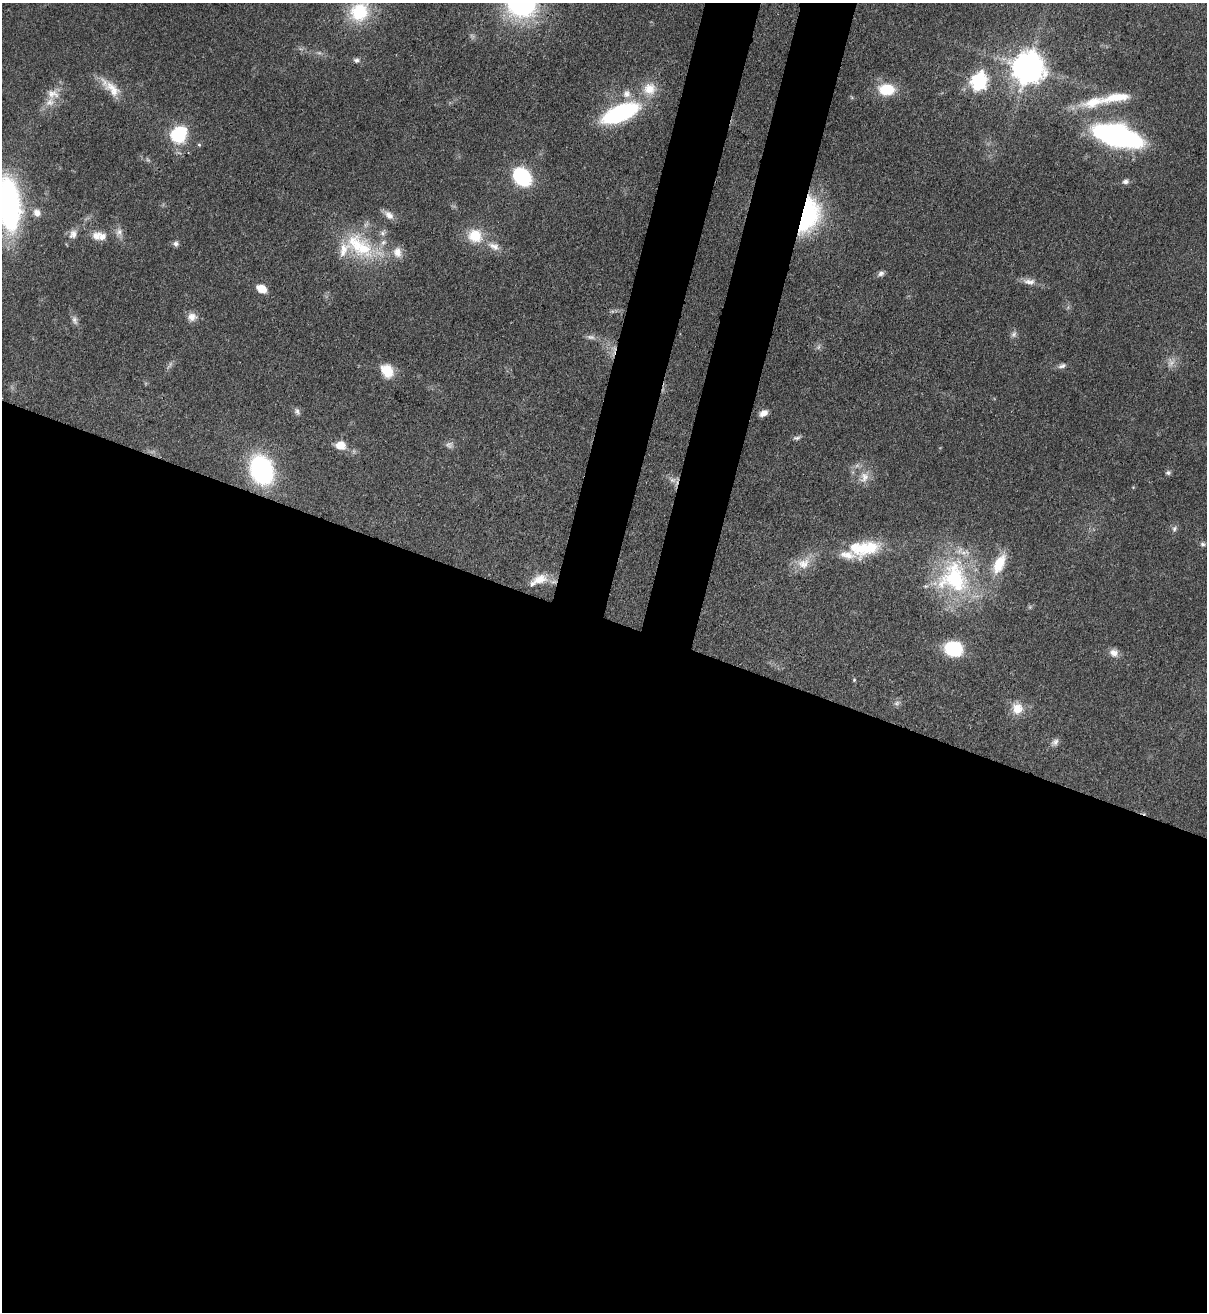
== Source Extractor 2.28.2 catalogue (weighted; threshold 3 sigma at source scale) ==
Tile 14 of 4 x 4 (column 2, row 4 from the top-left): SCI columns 1549-2753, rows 32-1341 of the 5379 x 5303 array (HDU 1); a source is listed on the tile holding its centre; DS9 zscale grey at full resolution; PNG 1209 x 1314 px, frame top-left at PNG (2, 3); no overlay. Shown black and unused: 57% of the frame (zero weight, under 3 of 4 exposures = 7% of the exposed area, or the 3 px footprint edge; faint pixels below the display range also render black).
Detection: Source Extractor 2.28.2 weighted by HDU 2 'WHT'; one run over the whole footprint, this tile lists its part. Background 0.0831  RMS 0.0039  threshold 0.0177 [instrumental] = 3 sigma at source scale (4.5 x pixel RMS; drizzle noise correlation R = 1.50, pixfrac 1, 0.05/0.05 arcsec/px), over >= 5 px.
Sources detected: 74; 5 too faint to see at this stretch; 1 inside a brighter object's white glare — not listed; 9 inside a brighter listed object's ellipse — not listed separately; the other 59 listed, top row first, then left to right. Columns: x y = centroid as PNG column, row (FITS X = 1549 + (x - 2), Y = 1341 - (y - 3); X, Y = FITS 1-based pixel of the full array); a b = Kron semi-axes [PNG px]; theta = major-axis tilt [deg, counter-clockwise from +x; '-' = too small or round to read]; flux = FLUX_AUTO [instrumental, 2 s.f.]
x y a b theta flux
521 3 31 27 -16 67
359 12 22 20 47 20
356 60 8 6 -6 1.2
1028 68 10 9 - 790
978 81 8 7 - 120
112 89 28 14 -46 7.5
649 89 18 17 - 7.7
886 89 15 11 -3 13
53 94 18 13 -10 4.8
627 94 11 11 - 3.1
1116 97 46 12 10 12
620 113 30 12 23 62
178 134 15 12 50 27
1117 136 33 15 -17 120
199 145 5 3 - 0.46
522 177 13 10 -47 47
1125 181 7 6 - 1.4
9 206 47 19 -86 100
37 213 11 9 -65 2.9
389 215 15 9 -43 2.9
809 215 42 21 73 38
119 232 11 9 64 2.1
73 234 13 10 57 2.7
96 235 15 11 38 3.5
475 236 18 17 - 10
176 244 7 7 - 1.2
359 246 50 27 -39 29
494 246 19 9 -26 4
881 273 8 7 - 1.3
1029 281 19 8 -7 2.9
261 289 9 7 -29 5.9
192 317 12 11 - 3
74 320 13 7 -70 1.7
1014 334 9 7 65 1.3
591 337 13 6 -9 1.6
818 347 7 4 71 0.8
1062 366 12 6 19 1.4
387 371 18 13 -55 7.4
297 411 10 7 -67 1.3
763 413 9 6 27 2.5
797 438 10 5 2 1.1
340 445 11 9 -4 5.3
261 470 25 19 -71 62
1168 473 7 5 23 0.87
864 477 15 12 76 4.5
672 480 10 7 -1 1.9
1174 529 9 6 62 1.1
1203 544 7 5 -3 0.85
867 548 37 18 10 17
804 563 20 15 26 6.5
999 564 29 13 63 11
954 578 50 47 -80 50
539 580 29 12 23 7
953 649 19 15 -14 17
1114 653 12 10 -36 2.8
854 680 4 4 - 0.43
896 703 8 5 20 1
1017 708 16 15 - 5.6
1055 742 11 7 44 1.6
Overlapping masked pixels (flux is a lower limit): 1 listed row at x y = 809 215
Isophote crosses this tile's border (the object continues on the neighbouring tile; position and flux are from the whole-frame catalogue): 2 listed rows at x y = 521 3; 9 206